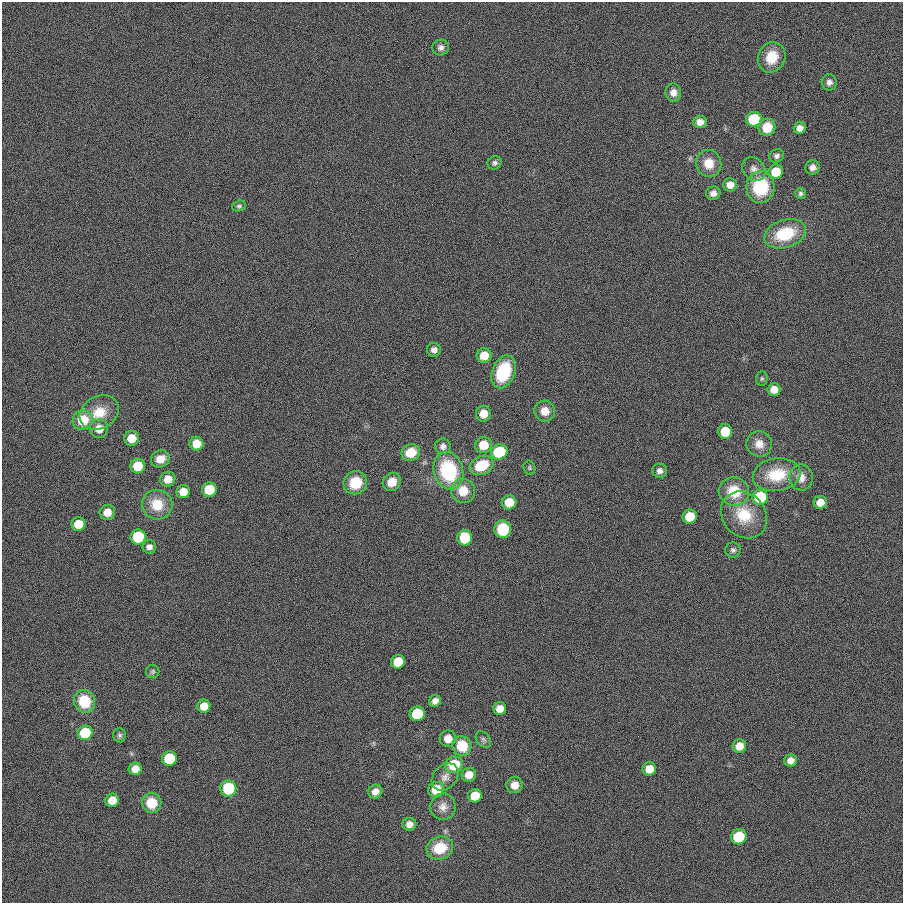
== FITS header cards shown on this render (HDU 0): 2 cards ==
NAXIS1  =                  901
NAXIS2  =                  901

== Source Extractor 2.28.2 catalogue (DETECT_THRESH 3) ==
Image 901 x 901 px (HDU 0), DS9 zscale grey, 1 PNG px = 1 image px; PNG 905 x 905 px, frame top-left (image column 1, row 901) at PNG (2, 2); each listed source drawn as its Kron ellipse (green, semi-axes under 4 px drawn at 4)
Background 0.0019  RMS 0.099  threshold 0.296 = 3 sigma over >= 5 px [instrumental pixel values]
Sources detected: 97; all 97 listed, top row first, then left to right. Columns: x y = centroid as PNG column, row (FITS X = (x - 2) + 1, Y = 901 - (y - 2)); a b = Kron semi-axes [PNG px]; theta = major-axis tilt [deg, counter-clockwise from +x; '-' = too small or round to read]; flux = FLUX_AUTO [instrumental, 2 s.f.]
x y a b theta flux
441 47 8 8 - 28
772 57 15 13 67 160
829 82 8 7 - 27
673 92 9 8 - 46
754 119 7 7 - 390
700 122 7 6 - 43
767 127 9 8 - 160
800 128 6 5 - 38
777 156 7 6 - 21
495 163 7 6 - 19
709 163 13 12 - 110
812 167 7 7 - 34
754 169 13 10 -48 47
776 172 7 7 - 170
730 185 7 6 - 56
760 187 16 14 85 350
713 193 7 6 - 35
800 193 5 5 - 14
239 206 7 5 18 14
785 234 21 14 19 310
434 350 7 7 - 29
484 355 7 7 - 100
503 372 17 11 69 340
762 379 7 6 - 13
774 389 6 6 - 75
545 411 10 10 - 72
99 413 20 16 29 160
483 414 8 7 - 79
83 420 10 9 - 210
99 429 9 9 - 83
725 432 7 7 - 170
131 438 7 7 - 97
196 444 7 7 - 98
759 444 13 12 - 72
484 445 8 8 - 120
443 446 8 7 - 29
411 452 9 8 - 160
499 452 8 7 - 340
160 459 10 8 22 85
482 465 12 9 25 210
138 466 7 7 - 150
529 468 7 6 - 12
448 471 19 14 -73 500
660 471 7 7 - 29
777 475 24 16 8 240
801 478 13 11 -87 61
168 479 8 7 - 76
392 482 9 8 - 86
355 483 12 11 - 180
209 489 7 7 - 190
463 491 12 12 - 130
734 491 15 14 - 190
183 492 7 6 - 100
760 497 8 7 - 360
509 502 7 7 - 110
820 502 6 6 - 70
157 505 15 14 - 160
107 512 8 7 - 78
744 515 25 21 -46 230
690 517 7 7 - 180
78 524 7 6 - 130
503 529 8 8 - 280
138 537 7 7 - 380
465 538 8 7 - 270
149 547 7 6 - 31
733 550 7 7 - 20
398 662 7 7 - 180
153 671 7 6 - 13
84 701 11 10 - 240
435 701 6 5 - 40
204 706 6 6 - 81
500 709 6 6 - 69
417 714 7 7 - 380
85 733 7 7 - 320
120 735 7 6 - 16
448 739 8 8 - 80
483 739 9 6 -51 20
462 746 10 9 - 200
739 746 7 6 - 88
169 759 7 7 - 360
790 760 6 6 - 45
454 765 9 8 - 250
135 769 6 6 - 75
649 769 7 7 - 87
469 775 7 7 - 76
445 777 15 11 46 56
515 785 8 8 - 61
228 788 8 8 - 310
436 790 8 7 - 190
375 791 7 6 - 45
475 796 7 6 - 150
112 800 7 6 - 94
152 803 10 9 - 160
443 807 13 12 - 58
409 824 7 6 - 40
739 837 8 7 - 310
440 848 13 11 19 200